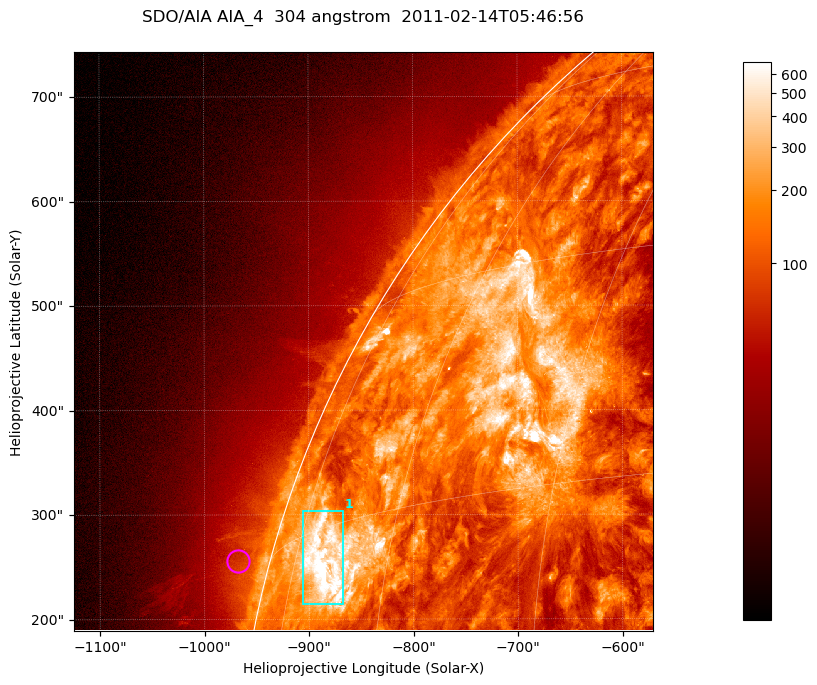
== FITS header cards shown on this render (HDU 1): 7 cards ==
TELESCOP= 'SDO/AIA '           / For AIA: SDO/AIA
INSTRUME= 'AIA_4   '           / For AIA: AIA_ATA1, AIA_ATA2, AIA_ATA3 or AIA_AT
WAVELNTH=                  304 / [angstrom] Wavelength
WAVEUNIT= 'angstrom'           / Wavelength unit: angstrom
DATE-OBS= '2011-02-14T05:46:56.125' / [ISO] Date when observation started; ISO 8
CTYPE1  = 'HPLN-TAN'           / CTYPE1; Typically HPLN
CTYPE2  = 'HPLT-TAN'           / CTYPE2; Typically HPLT

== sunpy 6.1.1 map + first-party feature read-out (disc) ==
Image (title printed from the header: SDO/AIA AIA_4  304 angstrom  2011-02-14T05:46:56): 923 x 923 px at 0.6 arcsec/px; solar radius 972 arcsec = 1619 px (partial field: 4.9% of the solar disc is inside the frame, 47% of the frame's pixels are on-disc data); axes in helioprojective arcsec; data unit not stated in the header (colour bar unlabelled)
Orientation: roll -0.132 deg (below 1 deg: not rotated)
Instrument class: DISC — disc imager (sunpy class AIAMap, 304 A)
Bright regions (active regions / flare kernels): reference = the on-disc median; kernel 7 px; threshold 5 sigma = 374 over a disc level ~130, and >= 1.15x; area >= 851 px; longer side >= 11 px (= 6.6 arcsec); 1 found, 1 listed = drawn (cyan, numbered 1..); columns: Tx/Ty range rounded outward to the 2 arcsec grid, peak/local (2 s.f.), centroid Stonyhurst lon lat
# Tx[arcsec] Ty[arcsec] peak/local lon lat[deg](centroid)
1 -906..-866 214..304 8 -69 +13
Off-limb structures (1.02-1.3 R_sun): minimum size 400 px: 2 found; the strongest spans PA ~75 deg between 1.02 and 1.06 R_sun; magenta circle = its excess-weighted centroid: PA ~75 deg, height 1.03 R_sun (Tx ~-968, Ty ~256 arcsec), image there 1.5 x the reference